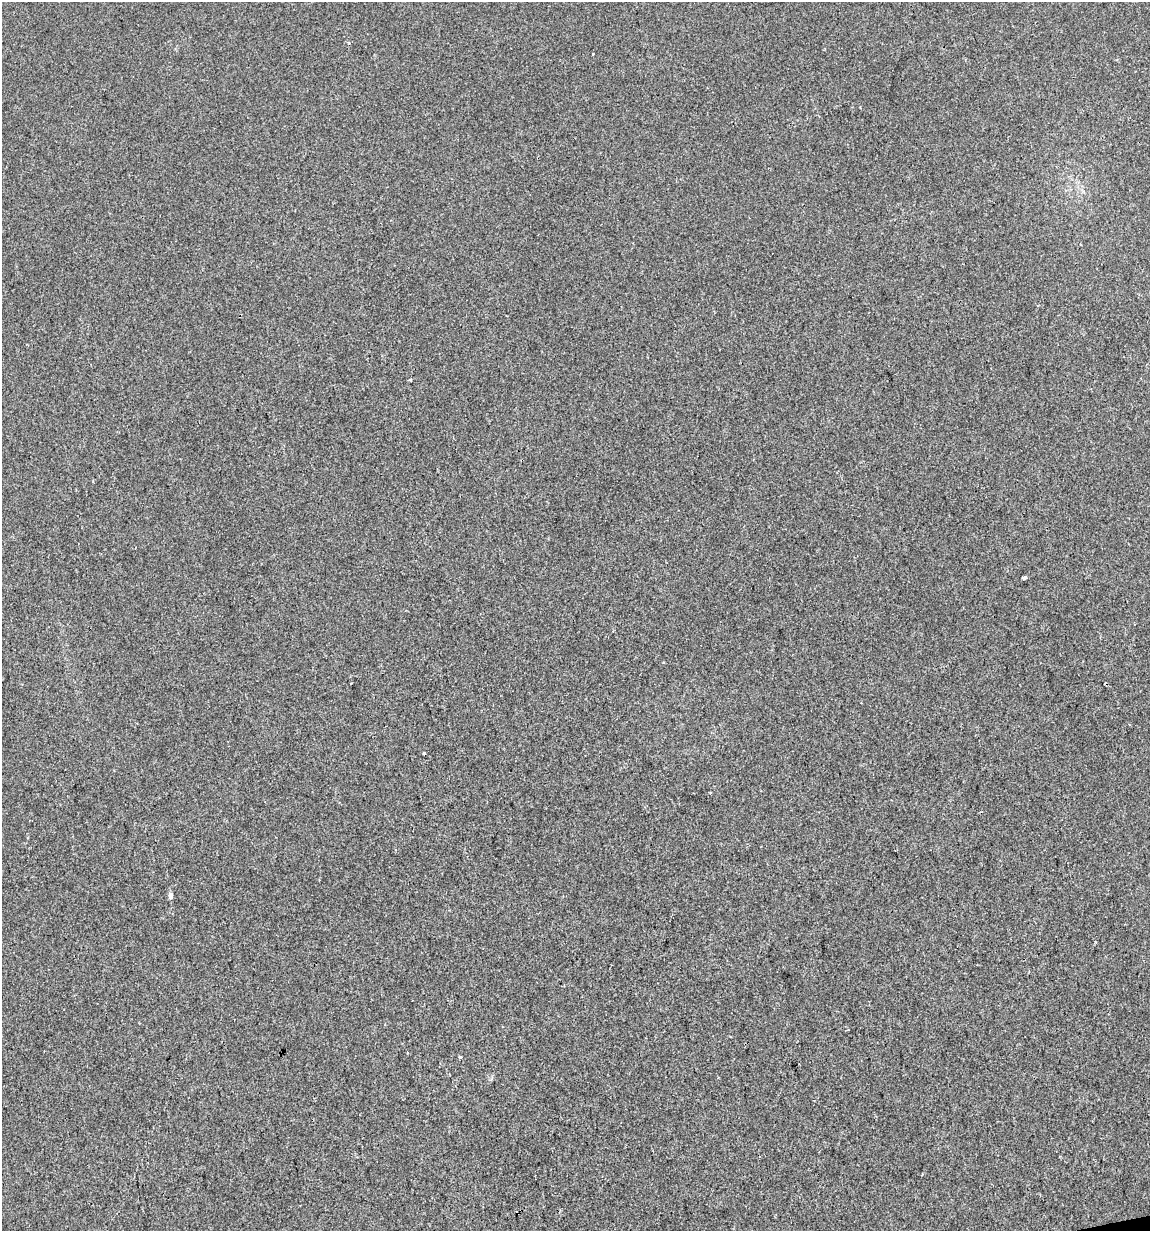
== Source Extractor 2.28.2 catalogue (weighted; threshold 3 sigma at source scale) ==
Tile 6 of 4 x 4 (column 2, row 2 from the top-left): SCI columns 1178-2325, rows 2461-3689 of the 4697 x 4919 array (HDU 1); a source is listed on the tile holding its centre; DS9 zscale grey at full resolution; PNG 1152 x 1233 px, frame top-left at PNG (2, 2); no overlay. Shown black and unused: <1% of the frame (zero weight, under 2 of 3 exposures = <1% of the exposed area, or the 3 px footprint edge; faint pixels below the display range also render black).
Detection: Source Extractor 2.28.2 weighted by HDU 2 'WHT'; one run over the whole footprint, this tile lists its part. Background -2.51e-04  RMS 0.0042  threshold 0.019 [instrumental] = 3 sigma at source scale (4.5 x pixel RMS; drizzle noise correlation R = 1.50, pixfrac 1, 0.0396/0.0396 arcsec/px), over >= 5 px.
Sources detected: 9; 1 cosmic-ray / hot-pixel residue — not listed; the other 8 listed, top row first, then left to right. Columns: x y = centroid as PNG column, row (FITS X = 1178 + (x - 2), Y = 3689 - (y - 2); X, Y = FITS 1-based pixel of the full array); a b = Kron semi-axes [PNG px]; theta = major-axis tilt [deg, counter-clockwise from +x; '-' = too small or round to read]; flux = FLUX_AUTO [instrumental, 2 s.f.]
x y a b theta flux
349 44 4 3 - 0.69
593 54 3 2 - 0.48
410 379 4 3 - 0.55
1024 577 4 3 - 28
424 753 4 3 - 1.9
710 792 3 2 - 0.51
170 895 8 5 90 1.1
460 1057 3 3 - 0.75